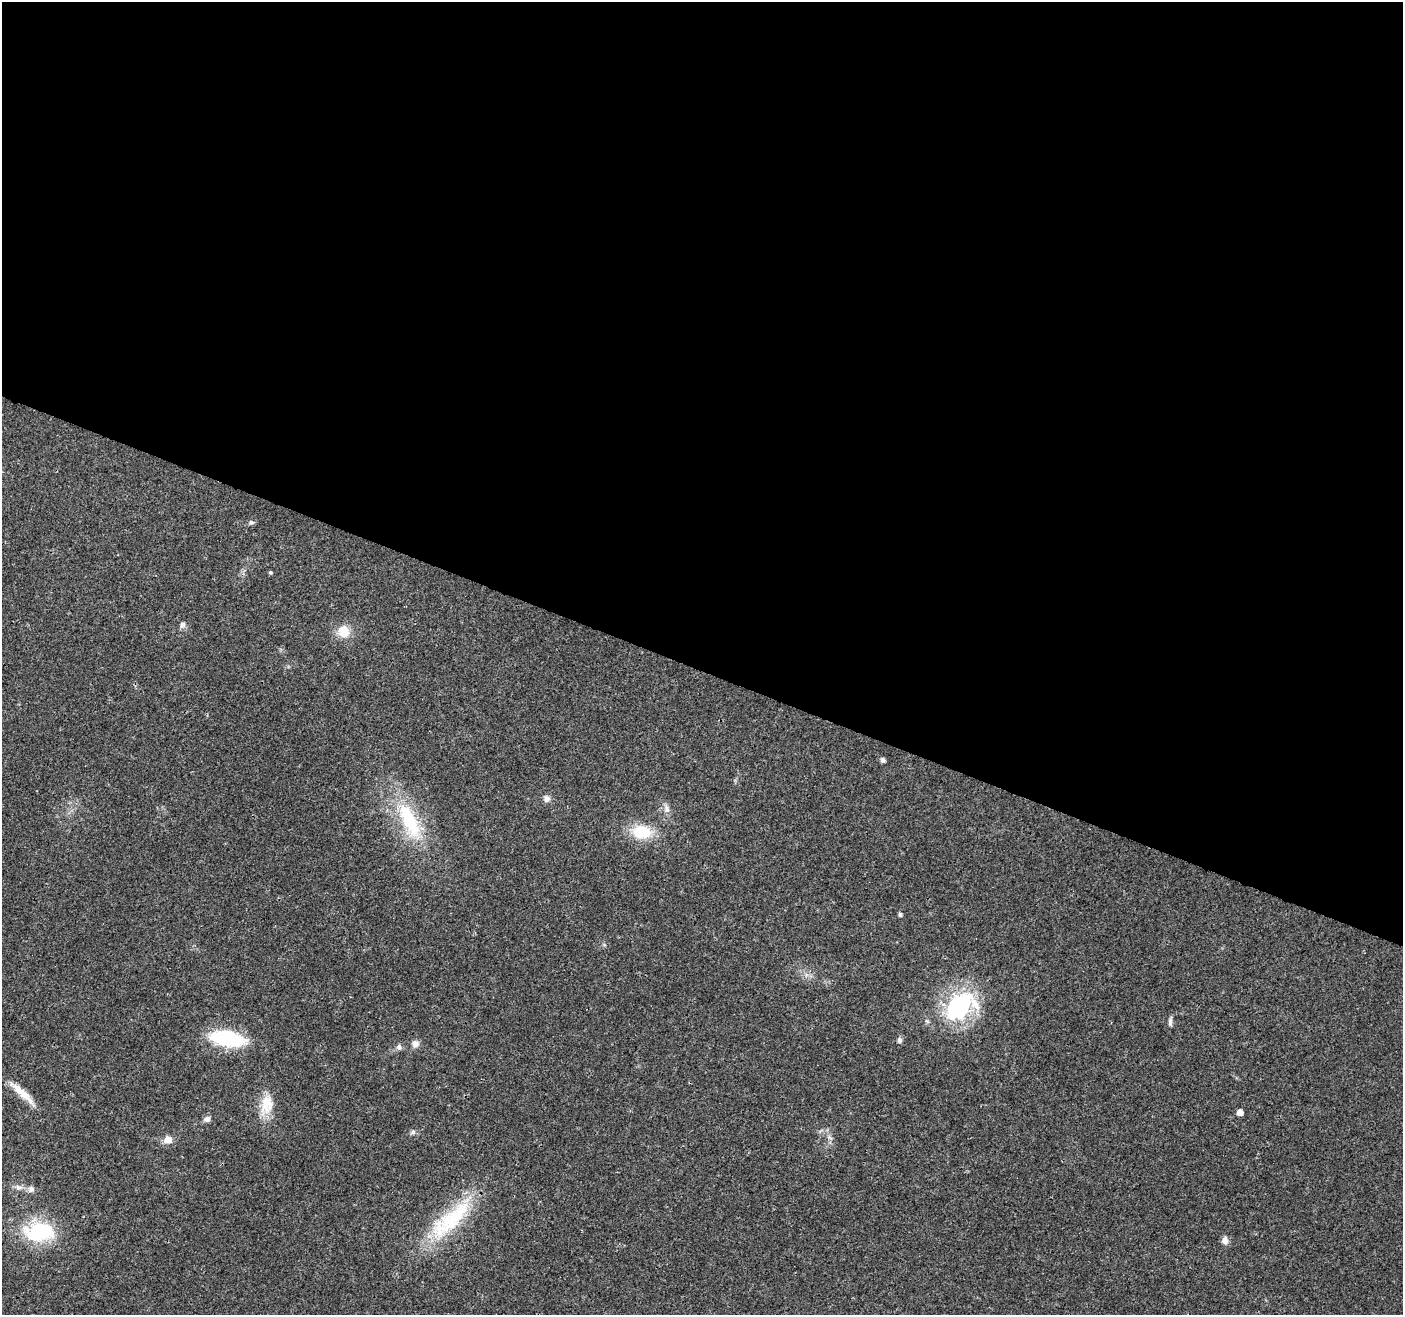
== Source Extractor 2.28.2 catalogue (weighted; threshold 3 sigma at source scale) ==
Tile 3 of 4 x 4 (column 3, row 1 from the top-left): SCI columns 2812-4212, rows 4151-5463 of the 5623 x 5745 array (HDU 1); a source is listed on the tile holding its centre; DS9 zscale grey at full resolution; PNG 1405 x 1317 px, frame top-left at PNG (2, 2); no overlay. Shown black and unused: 51% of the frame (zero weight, under 3 of 4 exposures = <1% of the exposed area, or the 3 px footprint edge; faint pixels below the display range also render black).
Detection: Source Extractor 2.28.2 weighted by HDU 2 'WHT'; one run over the whole footprint, this tile lists its part. Background 0.0271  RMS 0.0025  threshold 0.0114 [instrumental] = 3 sigma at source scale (4.5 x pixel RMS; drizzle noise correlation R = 1.50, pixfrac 1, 0.0396/0.0396 arcsec/px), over >= 5 px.
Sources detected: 28; all 28 listed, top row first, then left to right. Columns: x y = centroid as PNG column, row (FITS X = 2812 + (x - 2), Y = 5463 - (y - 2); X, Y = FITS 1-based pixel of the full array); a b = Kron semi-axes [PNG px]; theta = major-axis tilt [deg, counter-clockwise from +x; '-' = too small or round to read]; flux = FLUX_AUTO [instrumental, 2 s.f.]
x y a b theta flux
251 522 8 5 -16 0.5
270 572 5 4 - 0.29
182 625 8 7 - 0.84
344 631 10 10 - 5.3
883 760 5 4 - 0.83
547 799 9 8 - 1.1
667 809 12 6 -75 1.2
409 821 55 20 -65 18
641 832 18 13 -6 10
900 914 5 5 - 0.47
958 1007 13 9 38 72
1170 1022 12 5 87 0.76
227 1038 37 15 -10 18
899 1040 6 5 - 0.93
415 1044 10 9 - 1.2
399 1047 8 6 -33 0.74
23 1093 38 7 -43 4.4
267 1104 27 17 75 5.3
1240 1112 5 5 - 1.9
207 1119 9 7 17 0.95
412 1132 7 5 23 0.57
830 1138 7 4 -20 0.46
168 1140 9 8 - 2.3
19 1187 12 6 -11 1.1
31 1189 9 8 - 1
453 1218 65 25 43 20
39 1232 38 23 3 17
1225 1240 9 8 - 1.4